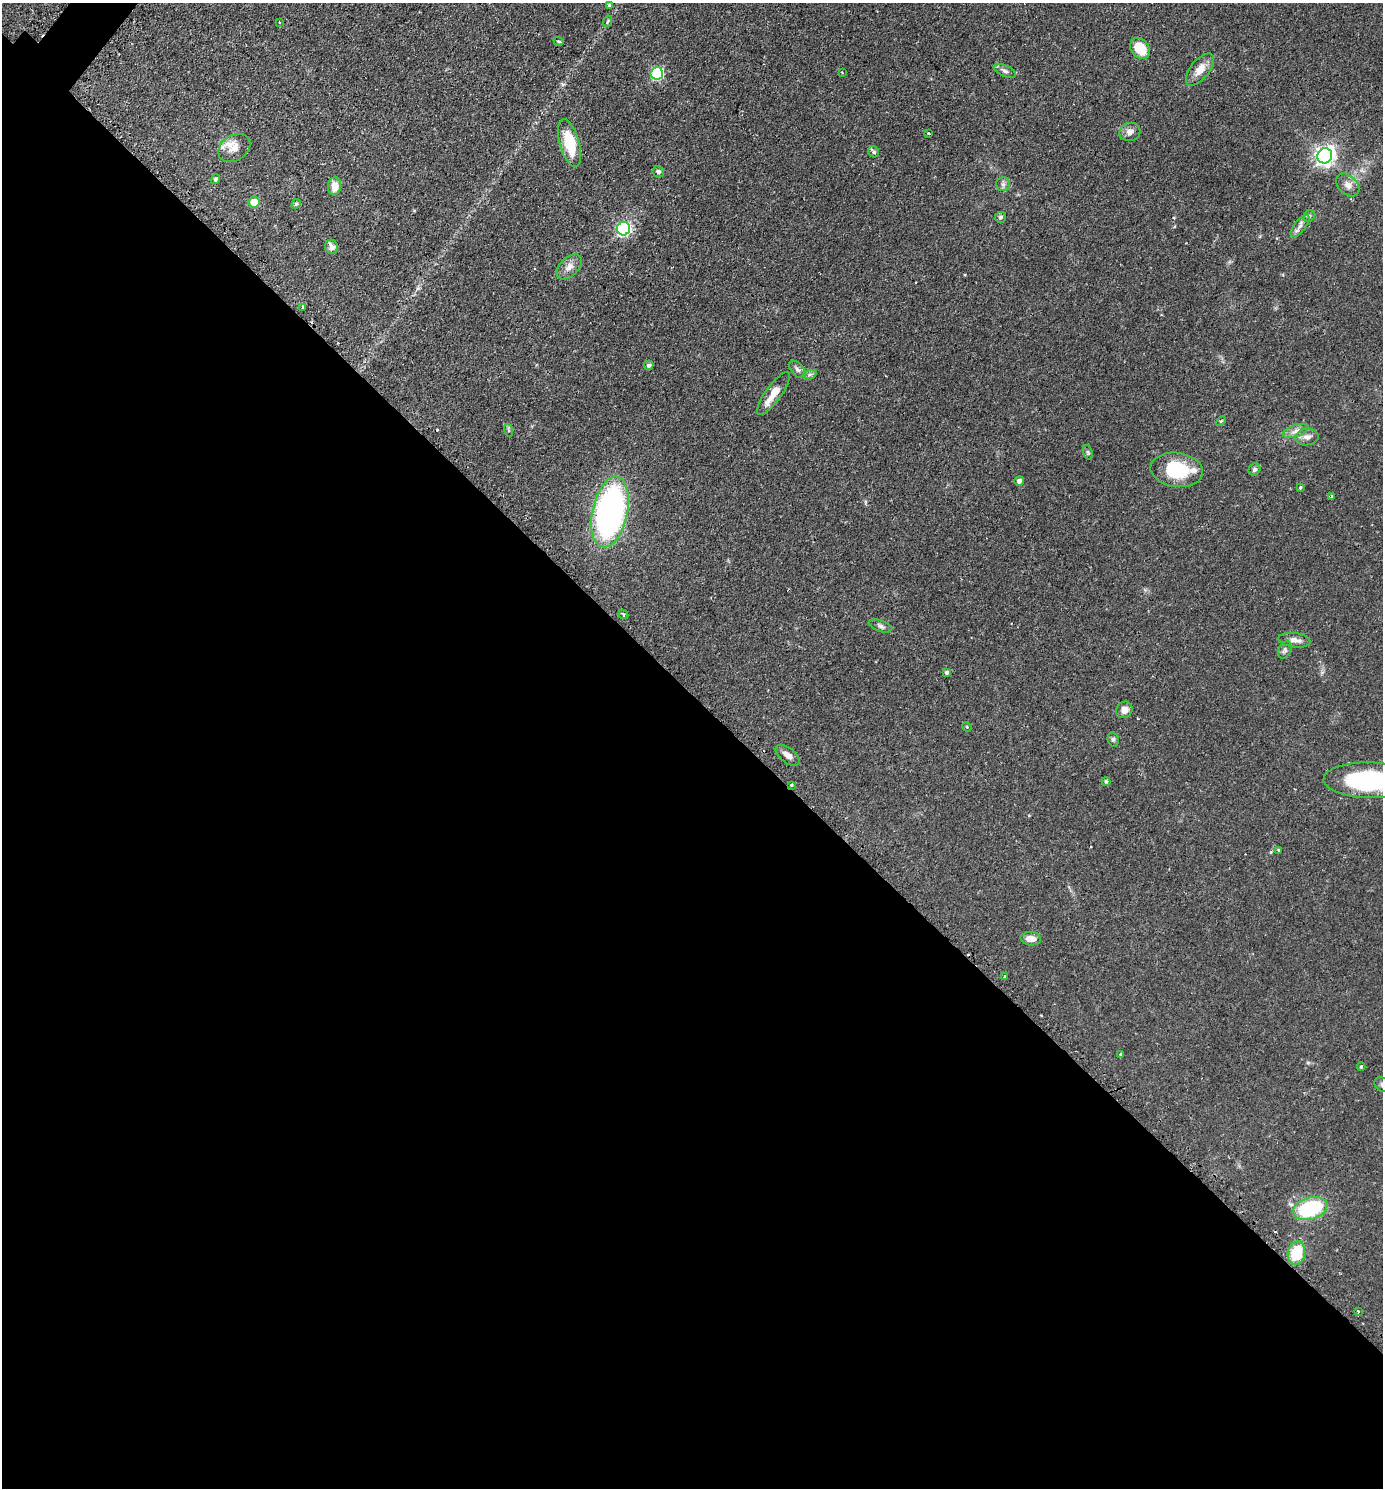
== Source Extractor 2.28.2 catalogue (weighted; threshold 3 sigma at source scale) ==
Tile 14 of 4 x 4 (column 2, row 4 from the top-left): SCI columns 1697-3077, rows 34-1519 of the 6013 x 6010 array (HDU 1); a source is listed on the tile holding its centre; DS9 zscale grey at full resolution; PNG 1385 x 1490 px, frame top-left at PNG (2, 3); each listed source drawn as its Kron ellipse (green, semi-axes under 4 px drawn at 4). Shown black and unused: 54% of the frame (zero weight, under 2 of 3 exposures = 3% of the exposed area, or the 3 px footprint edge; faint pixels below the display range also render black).
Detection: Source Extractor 2.28.2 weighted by HDU 2 'WHT'; one run over the whole footprint, this tile lists its part. Background 0.0809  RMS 0.0053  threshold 0.0237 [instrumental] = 3 sigma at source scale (4.5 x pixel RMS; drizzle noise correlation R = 1.50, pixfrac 1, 0.05/0.05 arcsec/px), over >= 5 px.
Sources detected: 69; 2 cosmic-ray / hot-pixel residue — neither listed nor drawn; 2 inside a brighter listed object's ellipse — not listed separately; the other 65 listed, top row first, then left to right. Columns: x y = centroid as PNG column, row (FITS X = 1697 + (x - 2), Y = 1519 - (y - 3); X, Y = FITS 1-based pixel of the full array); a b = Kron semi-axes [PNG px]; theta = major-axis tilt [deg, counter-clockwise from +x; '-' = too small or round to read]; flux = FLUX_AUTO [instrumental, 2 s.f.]
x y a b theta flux
609 5 4 4 - 0.88
608 21 5 3 - 0.57
279 22 3 3 - 0.44
559 41 5 3 - 0.66
1140 48 11 8 -51 12
1200 69 19 9 51 6.2
1005 71 12 5 -25 1.8
842 72 4 2 - 0.36
657 73 6 6 - 54
1130 132 10 9 - 2.9
929 133 3 3 - 1.4
569 143 25 9 -75 19
234 148 17 12 33 6.1
874 152 6 5 - 1.2
1325 156 8 7 - 260
658 172 6 5 - 1.6
216 179 5 4 - 1.3
1003 184 7 7 - 1.5
1348 185 13 9 -44 3.5
335 186 9 6 85 6.2
254 202 5 5 - 12
296 204 5 4 - 1
1309 216 6 5 - 0.88
1001 217 5 5 - 1.2
1300 226 13 5 52 2.5
623 229 7 6 - 86
332 247 7 6 - 2.7
569 267 15 9 44 4
303 307 3 3 - 0.73
649 365 5 4 - 1.2
797 369 10 6 -48 1.6
810 374 7 4 19 1.1
773 393 26 8 54 6.6
1221 421 6 3 44 0.57
508 430 7 4 -72 0.8
1296 431 13 6 19 2.8
1307 437 11 8 7 3
1088 452 7 4 -70 0.9
1254 469 6 5 - 1.3
1177 470 26 17 -8 27
1019 481 5 5 - 1.9
1300 487 3 3 - 1.1
1332 496 4 3 - 1.6
610 512 36 17 78 170
623 614 5 4 - 0.83
880 626 12 5 -17 1.6
1295 640 16 7 -8 3.2
1285 650 9 6 67 1.4
947 673 4 4 - 1.1
1124 710 9 7 50 3.3
967 727 5 3 - 0.46
1113 739 7 5 -76 1
788 755 14 7 -38 3.4
1369 780 45 18 -1 68
1106 781 4 4 - 0.98
791 785 3 2 - 0.51
1278 850 3 3 - 1.1
1031 939 10 6 -5 4.3
1005 976 3 3 - 0.67
1121 1055 4 3 - 1.1
1361 1067 4 3 - 0.69
1382 1085 8 6 -39 1.3
1310 1208 17 10 17 39
1296 1253 12 8 78 18
1358 1311 3 2 - 0.5
Isophote crosses this tile's border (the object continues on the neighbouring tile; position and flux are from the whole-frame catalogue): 2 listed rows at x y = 1369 780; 1382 1085